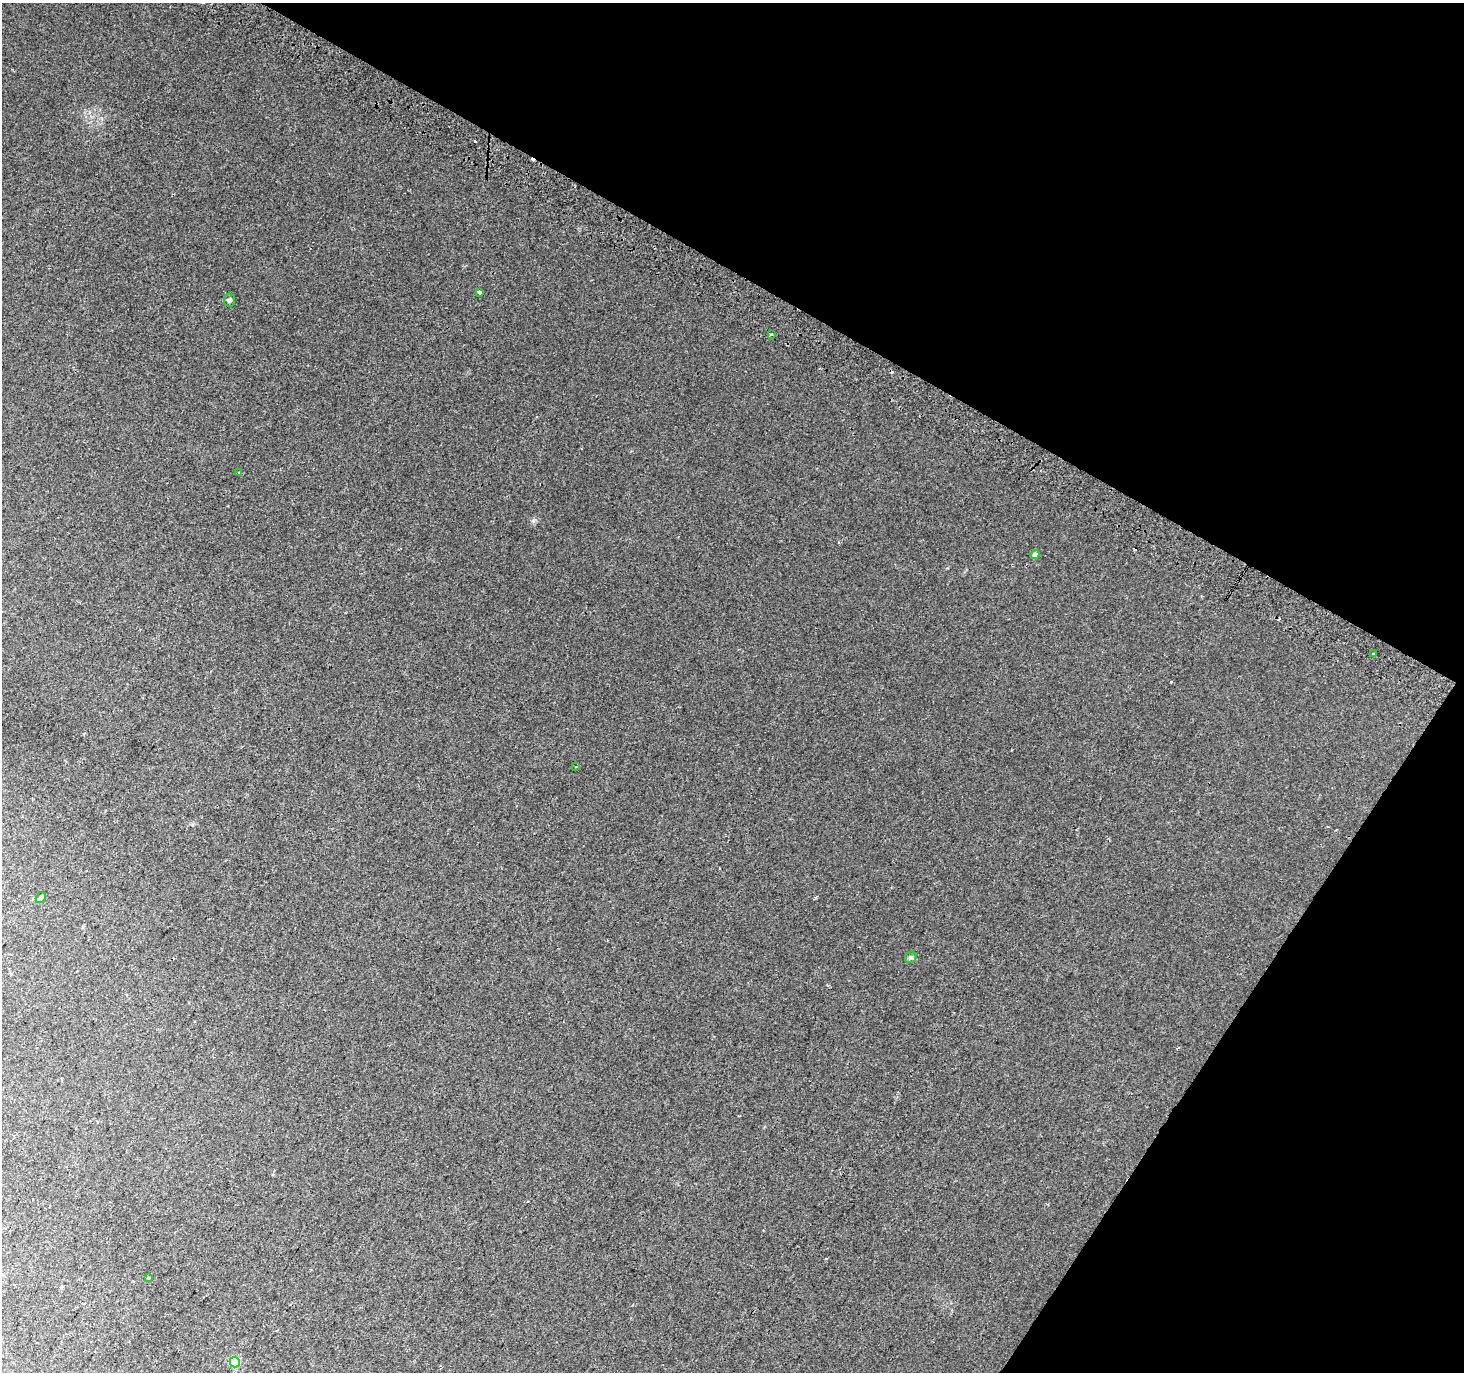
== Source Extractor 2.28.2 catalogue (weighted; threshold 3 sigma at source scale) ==
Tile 8 of 4 x 4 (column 4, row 2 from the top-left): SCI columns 4416-5877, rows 3035-4404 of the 5899 x 6002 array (HDU 1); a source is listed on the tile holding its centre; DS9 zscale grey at full resolution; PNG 1466 x 1374 px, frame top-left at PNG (2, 3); each listed source drawn as its Kron ellipse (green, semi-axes under 4 px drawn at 4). Shown black and unused: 29% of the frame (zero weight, under 2 of 3 exposures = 2% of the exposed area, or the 3 px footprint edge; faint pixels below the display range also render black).
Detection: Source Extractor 2.28.2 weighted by HDU 2 'WHT'; one run over the whole footprint, this tile lists its part. Background 0.0183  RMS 0.0076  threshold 0.0341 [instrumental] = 3 sigma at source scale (4.5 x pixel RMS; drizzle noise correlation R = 1.50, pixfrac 1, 0.0396/0.0396 arcsec/px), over >= 5 px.
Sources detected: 17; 6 cosmic-ray / hot-pixel residue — neither listed nor drawn; the other 11 listed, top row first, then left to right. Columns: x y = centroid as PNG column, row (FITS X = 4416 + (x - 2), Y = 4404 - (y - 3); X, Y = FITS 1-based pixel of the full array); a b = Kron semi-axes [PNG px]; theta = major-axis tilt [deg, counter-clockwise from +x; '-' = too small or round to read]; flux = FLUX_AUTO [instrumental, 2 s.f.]
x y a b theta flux
479 292 4 3 - 2.2
230 300 6 5 - 1.8
771 334 4 2 - 0.67
239 472 3 2 - 0.66
1035 555 4 4 - 4.3
1373 653 3 3 - 3.7
576 767 3 2 - 0.71
41 897 6 4 57 1.1
911 957 6 5 - 1.4
148 1278 4 3 - 0.64
235 1362 5 5 - 32